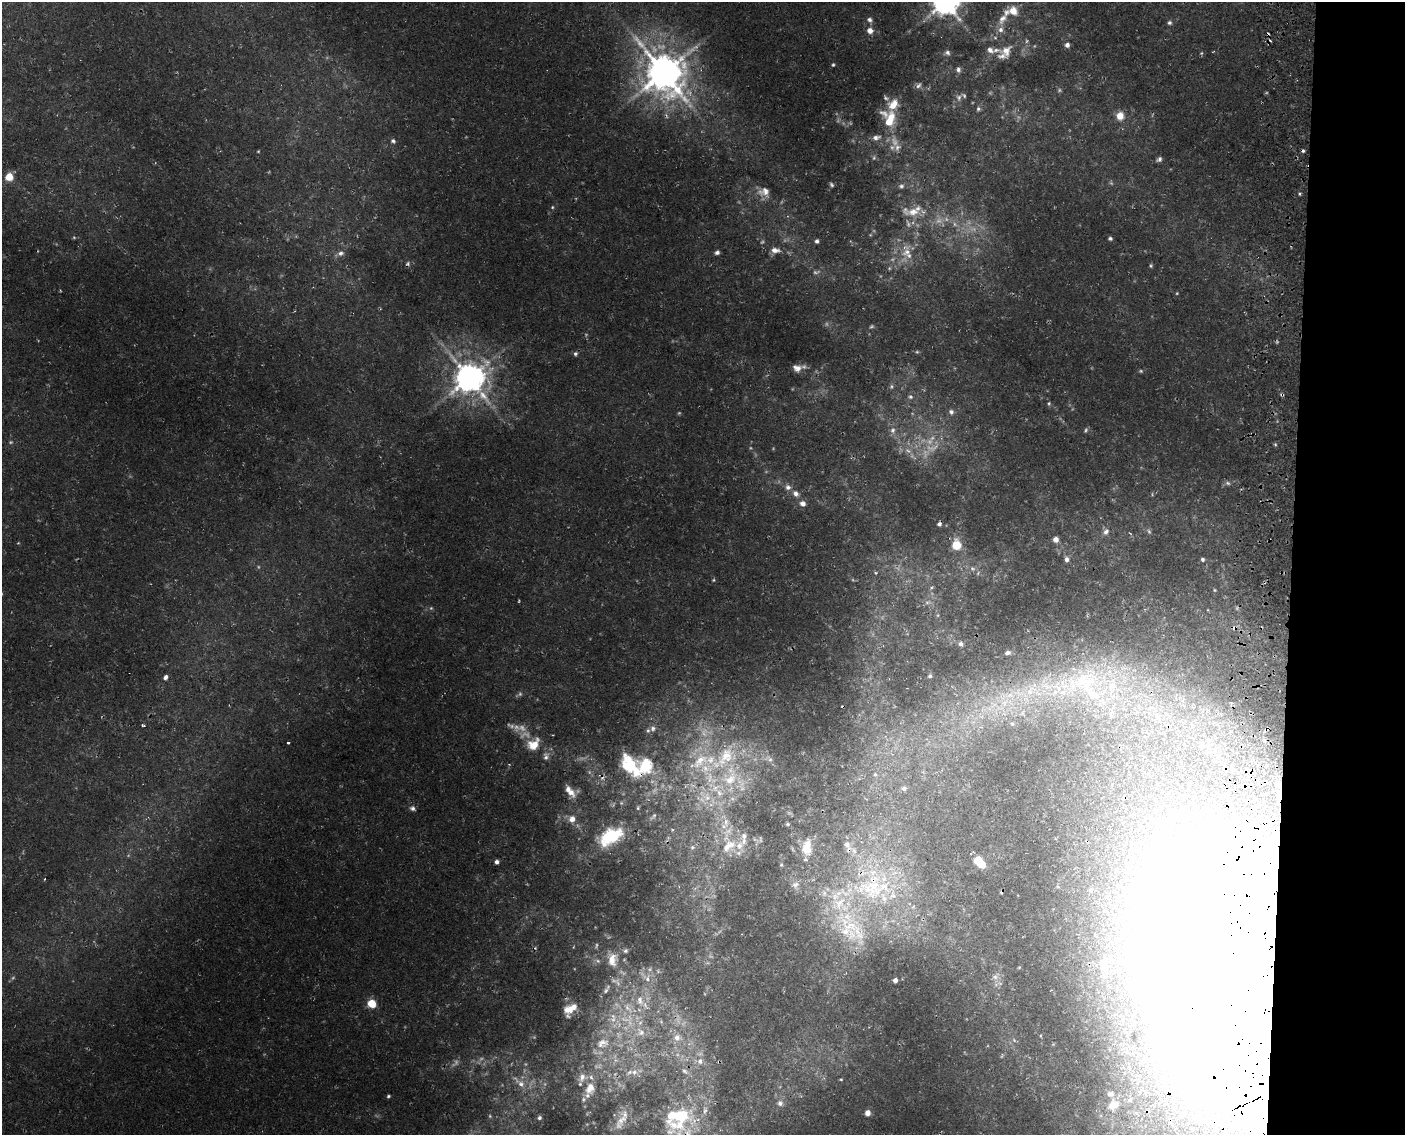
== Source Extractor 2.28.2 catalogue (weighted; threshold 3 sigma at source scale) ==
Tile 9 of 3 x 4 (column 3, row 3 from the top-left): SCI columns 3209-4611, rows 1136-2268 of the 4897 x 4553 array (HDU 1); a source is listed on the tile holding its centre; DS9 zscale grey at full resolution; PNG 1407 x 1137 px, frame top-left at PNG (2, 2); no overlay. Shown black and unused: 8% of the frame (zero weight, under 3 of 4 exposures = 5% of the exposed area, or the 3 px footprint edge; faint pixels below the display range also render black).
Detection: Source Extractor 2.28.2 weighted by HDU 2 'WHT'; one run over the whole footprint, this tile lists its part. Background 0.00483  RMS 0.0017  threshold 0.00758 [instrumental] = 3 sigma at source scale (4.5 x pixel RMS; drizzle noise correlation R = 1.50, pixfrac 1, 0.0396/0.0396 arcsec/px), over >= 5 px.
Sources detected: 282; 83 too faint to see at this stretch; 10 cosmic-ray / hot-pixel residue — not listed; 52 inside a brighter listed object's ellipse — not listed separately; the other 137 listed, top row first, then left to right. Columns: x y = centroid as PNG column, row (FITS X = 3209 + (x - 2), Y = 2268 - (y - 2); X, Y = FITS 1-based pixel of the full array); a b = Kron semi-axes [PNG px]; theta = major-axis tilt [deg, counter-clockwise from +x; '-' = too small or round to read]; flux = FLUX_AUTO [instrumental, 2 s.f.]
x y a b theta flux
945 2 9 8 - 290
1013 11 11 9 -46 2.4
1003 19 20 10 58 2.3
870 20 9 7 -61 0.75
1169 23 6 5 - 0.44
870 31 7 7 - 1.4
995 38 6 4 -2 0.3
1067 45 6 5 - 0.79
990 50 11 8 -43 1
1006 51 17 13 60 2.3
947 53 8 7 - 0.61
1201 53 5 4 - 0.26
833 65 4 4 - 0.28
958 69 7 6 - 0.6
663 72 13 12 - 580
959 98 11 8 72 0.83
893 104 21 12 67 3.1
978 109 7 5 73 0.45
1120 116 9 8 - 2.4
876 137 11 7 11 0.9
393 141 6 5 - 0.45
894 142 22 11 -73 2.3
258 151 3 3 - 0.17
1159 159 7 5 34 0.52
9 177 5 5 - 5.6
831 185 6 5 - 0.35
901 186 8 7 - 0.63
764 192 16 13 -15 2
1300 194 5 3 - 0.24
552 207 5 4 - 0.22
913 212 21 14 1 3.7
955 224 7 6 - 0.7
1110 238 5 4 - 0.39
817 241 5 5 - 0.52
775 250 12 8 5 1.3
717 252 5 4 - 0.56
907 252 19 11 23 3.2
341 253 10 8 18 0.84
917 352 6 4 19 0.25
575 354 6 5 - 0.44
797 368 10 8 -8 1.2
1141 371 5 4 - 0.25
469 378 10 10 - 410
1282 395 5 4 - 0.37
910 397 9 7 -14 0.63
1049 403 6 5 - 0.3
951 412 7 6 - 0.67
893 430 10 8 -81 1
1275 444 5 4 - 0.25
1228 483 8 6 -18 0.51
788 487 9 8 - 1
796 494 10 7 -38 1.1
803 503 7 7 - 1.1
1106 532 11 7 46 0.88
1130 533 6 3 -36 0.16
1056 539 6 5 - 1.2
18 543 4 3 - 0.15
956 545 7 6 - 6.1
1067 559 7 6 - 0.72
1202 559 5 5 - 0.39
972 569 8 7 - 0.65
875 573 5 5 - 0.32
713 580 6 4 50 0.23
931 588 8 5 41 0.36
1214 590 5 4 - 0.21
928 602 11 7 0 0.99
1208 610 5 3 - 0.13
938 615 6 5 - 0.3
961 644 7 6 - 0.69
1007 653 8 6 22 0.65
930 676 4 3 - 0.37
165 677 5 4 - 0.75
1057 686 113 30 -6 36
1012 724 7 6 - 0.4
143 725 4 3 - 0.3
653 728 8 7 - 0.71
288 742 3 3 - 1.9
533 744 17 13 40 3.3
1202 745 9 8 - 0.85
546 756 13 9 83 1
724 758 56 24 43 16
770 759 11 6 -47 0.7
645 766 22 19 90 9.1
875 774 6 5 - 0.31
904 788 6 5 - 0.66
571 793 14 11 -74 1.9
719 793 16 11 -64 3.2
412 808 8 6 -30 0.61
638 808 7 5 86 0.34
653 817 14 5 43 0.66
572 819 9 9 - 1.7
788 824 5 4 - 0.27
672 829 5 3 - 0.17
611 836 20 12 29 17
729 843 46 22 -87 8.3
692 847 7 6 - 0.4
807 848 21 12 89 4
979 861 11 7 -43 5
496 862 4 4 - 0.71
781 865 6 5 - 0.25
45 879 3 3 - 0.17
795 885 13 11 -68 1.3
872 887 59 51 38 38
1090 890 5 4 - 0.22
626 951 7 6 - 0.46
612 959 21 14 -84 3.6
598 961 8 6 -17 0.56
1105 967 24 16 -76 4.1
646 977 24 9 -44 2.2
995 977 10 7 42 0.78
1233 977 122 77 -83 1900
895 980 4 4 - 0.9
606 989 16 6 58 0.9
640 1000 18 12 -74 3.1
372 1003 5 5 - 8.4
628 1007 20 10 -58 3.1
570 1008 16 9 26 2.7
613 1019 10 8 33 1.2
641 1032 14 11 -41 1.8
677 1038 13 10 -1 1.9
602 1043 20 14 15 3.2
700 1061 10 9 - 1.3
684 1071 10 7 -49 0.7
634 1072 9 8 - 0.93
582 1077 15 12 43 1.8
841 1079 4 3 - 0.19
521 1084 17 11 -37 2.5
590 1088 17 12 66 2.5
1111 1094 6 4 -13 0.46
388 1096 4 3 - 0.27
1130 1100 5 4 - 0.23
780 1103 8 7 - 0.82
1113 1105 10 8 36 1.2
867 1113 6 6 - 1.1
539 1118 7 6 - 0.64
678 1119 42 32 54 16
621 1120 30 12 63 3.1
Overlapping masked pixels (flux is a lower limit): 7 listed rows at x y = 663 72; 1282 395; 645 766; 729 843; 872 887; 1233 977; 678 1119
Isophote crosses this tile's border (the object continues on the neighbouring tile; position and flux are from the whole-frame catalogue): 3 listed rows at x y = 945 2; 1233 977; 678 1119